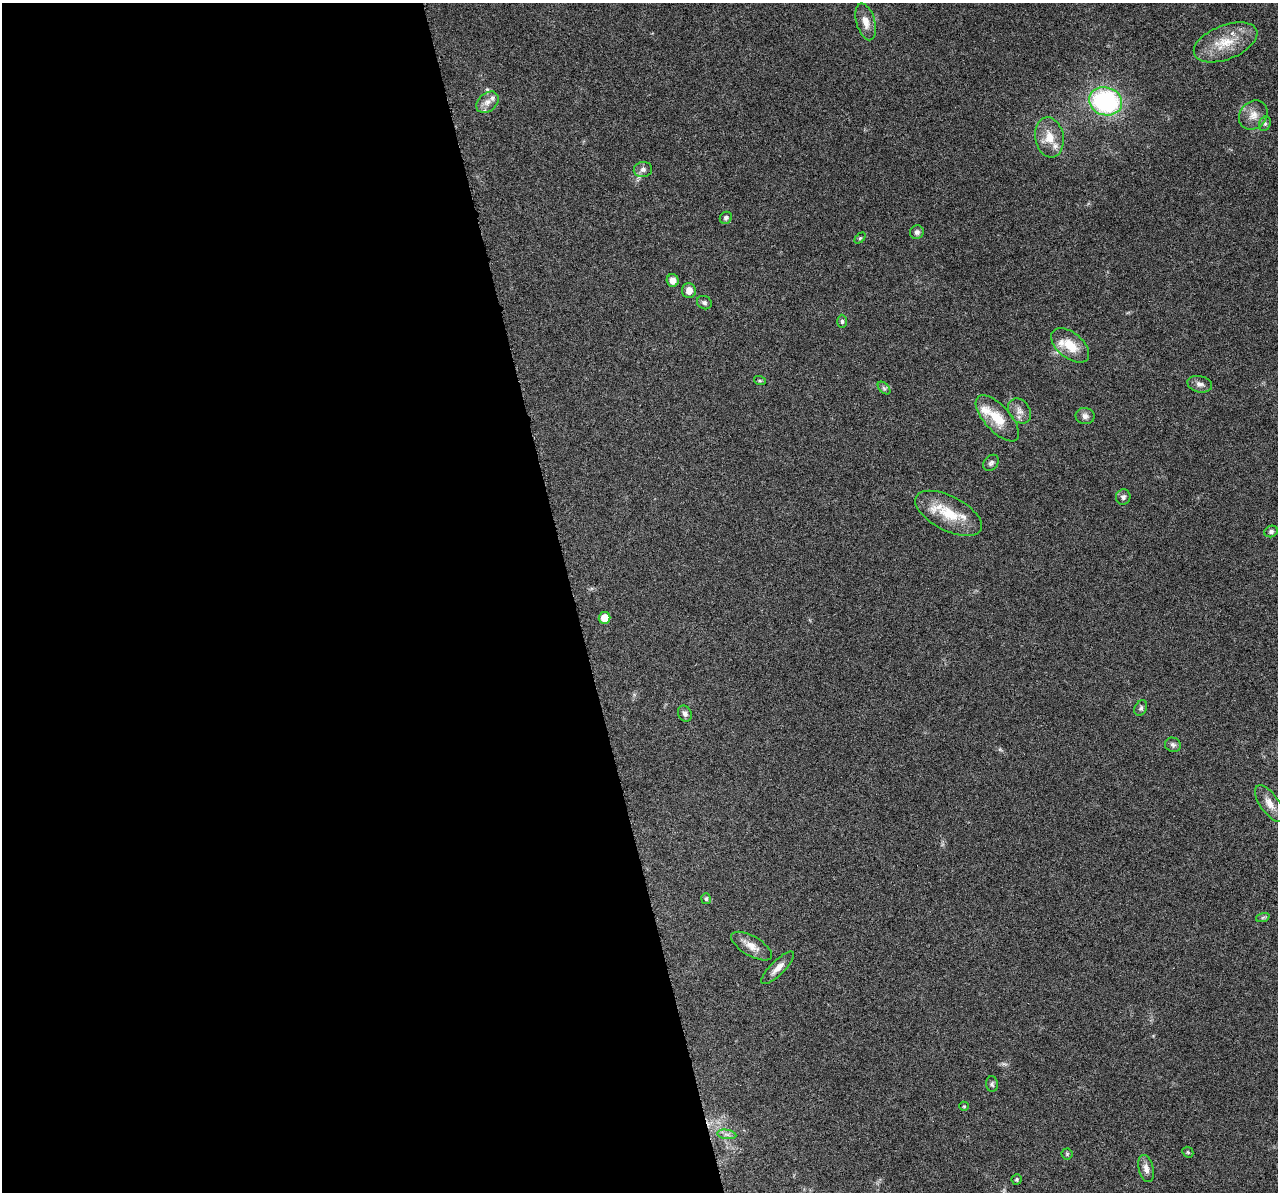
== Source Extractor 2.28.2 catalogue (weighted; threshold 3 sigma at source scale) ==
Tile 9 of 4 x 4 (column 1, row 3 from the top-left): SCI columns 2-1277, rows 1238-2427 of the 5108 x 4904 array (HDU 1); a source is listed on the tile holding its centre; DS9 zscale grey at full resolution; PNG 1280 x 1194 px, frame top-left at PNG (2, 3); each listed source drawn as its Kron ellipse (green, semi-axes under 4 px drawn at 4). Shown black and unused: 45% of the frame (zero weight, under 3 of 6 exposures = <1% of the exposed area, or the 3 px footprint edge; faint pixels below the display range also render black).
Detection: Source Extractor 2.28.2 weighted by HDU 2 'WHT'; one run over the whole footprint, this tile lists its part. Background 0.0444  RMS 0.0026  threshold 0.0106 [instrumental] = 3 sigma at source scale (4.09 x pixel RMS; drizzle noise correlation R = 1.36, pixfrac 0.8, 0.0396/0.0396 arcsec/px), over >= 5 px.
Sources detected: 47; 5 inside a brighter listed object's ellipse — not listed separately; the other 42 listed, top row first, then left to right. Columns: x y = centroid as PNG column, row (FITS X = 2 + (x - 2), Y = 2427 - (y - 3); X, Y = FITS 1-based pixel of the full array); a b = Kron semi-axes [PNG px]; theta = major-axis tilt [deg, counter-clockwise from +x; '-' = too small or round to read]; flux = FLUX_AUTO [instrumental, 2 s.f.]
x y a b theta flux
866 22 19 9 -74 2.6
1226 42 33 17 21 7.4
1105 101 17 14 -17 34
487 102 12 9 40 1.7
1253 115 16 13 48 2.7
1265 124 7 5 69 0.55
1049 137 20 14 -80 4.3
643 170 9 7 13 1
726 218 6 5 - 0.58
917 232 7 6 - 0.71
860 238 6 4 44 0.34
673 280 6 6 - 1.8
689 290 7 7 - 1.9
704 303 8 6 -29 0.65
842 321 6 5 - 0.48
1070 345 22 12 -39 5.2
760 381 6 4 -18 0.31
1200 384 12 8 -13 1.2
884 388 7 4 -45 0.5
1020 411 13 10 -55 1.8
1085 416 9 8 - 1
997 418 29 13 -48 6.1
991 463 9 7 46 0.7
1123 497 7 7 - 0.82
949 513 36 17 -27 8.3
1271 531 7 5 24 0.59
605 618 6 5 - 3.4
1141 708 8 6 63 0.6
685 714 8 6 -62 0.88
1173 745 8 7 - 0.67
1269 803 21 9 -55 2.6
706 899 5 5 - 0.47
1263 917 7 4 19 0.37
752 946 23 9 -30 2.7
778 968 22 7 45 2.1
992 1084 8 6 -88 0.58
964 1106 5 4 - 0.29
727 1134 9 4 -9 0.85
1188 1152 6 5 - 0.36
1067 1154 5 5 - 0.34
1146 1168 14 7 -76 1.5
1016 1179 5 5 - 0.33